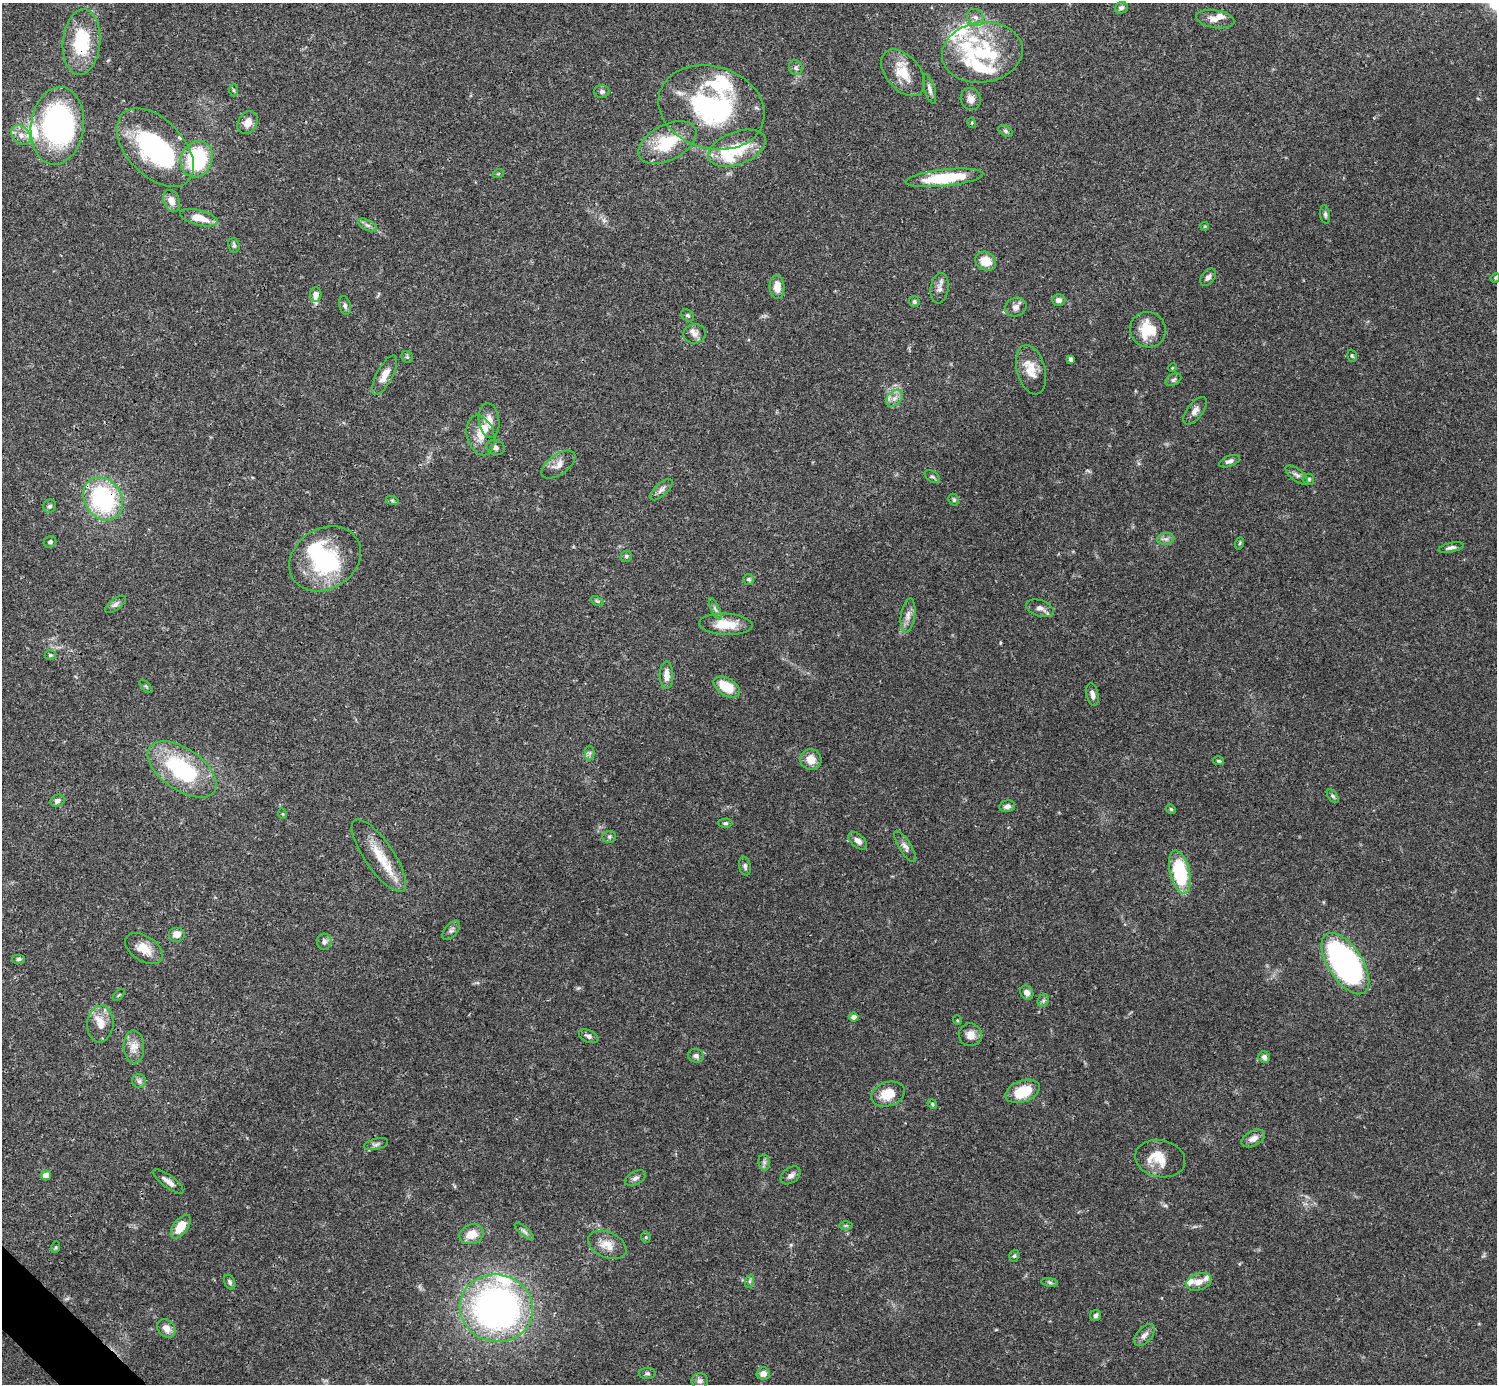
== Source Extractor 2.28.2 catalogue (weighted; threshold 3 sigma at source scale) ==
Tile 7 of 4 x 4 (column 3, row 2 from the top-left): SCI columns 2990-4484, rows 2920-4301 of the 5982 x 5981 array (HDU 1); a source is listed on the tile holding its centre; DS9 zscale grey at full resolution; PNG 1499 x 1386 px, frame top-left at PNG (2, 3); each listed source drawn as its Kron ellipse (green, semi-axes under 4 px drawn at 4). Shown black and unused: <1% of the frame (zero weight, under 3 of 4 exposures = <1% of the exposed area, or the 3 px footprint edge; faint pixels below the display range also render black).
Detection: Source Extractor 2.28.2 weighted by HDU 2 'WHT'; one run over the whole footprint, this tile lists its part. Background 0.0412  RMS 0.0027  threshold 0.012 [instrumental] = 3 sigma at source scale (4.5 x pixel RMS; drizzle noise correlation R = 1.50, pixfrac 1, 0.05/0.05 arcsec/px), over >= 5 px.
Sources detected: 172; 4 inside a brighter object's white glare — neither listed nor drawn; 22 inside a brighter listed object's ellipse — not listed separately; the other 146 listed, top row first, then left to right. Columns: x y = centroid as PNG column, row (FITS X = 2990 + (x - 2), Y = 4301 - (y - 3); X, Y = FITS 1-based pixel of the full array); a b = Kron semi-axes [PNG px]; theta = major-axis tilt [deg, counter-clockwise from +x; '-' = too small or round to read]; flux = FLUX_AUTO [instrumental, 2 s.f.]
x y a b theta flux
1121 8 7 6 - 0.8
975 17 9 8 - 1.2
1215 19 19 9 -9 2.4
81 42 33 19 85 15
982 52 40 30 8 21
796 68 7 6 - 0.75
903 73 27 17 -49 6.3
930 89 15 5 -74 1.1
233 90 6 4 -88 0.36
602 91 7 6 - 0.84
971 99 11 10 - 1.7
711 107 54 41 -17 44
248 123 12 9 59 2.4
972 123 5 3 - 0.24
57 126 39 26 83 65
1006 131 7 5 -27 0.53
21 135 11 8 -46 2
667 142 31 18 28 12
155 148 47 28 -46 35
737 148 30 16 20 10
197 159 18 15 66 23
498 174 6 3 19 0.29
944 178 39 8 6 14
172 201 11 8 -69 2.5
1325 214 9 5 -82 0.61
199 218 19 7 -14 4.4
367 225 10 5 -27 0.88
1205 226 4 4 - 0.29
234 245 7 5 -75 0.71
986 261 11 9 -28 4.3
1208 277 10 6 50 1
1495 278 5 4 - 0.25
777 287 12 7 -86 2.9
940 288 15 9 82 1.6
316 294 7 5 85 1.3
1059 300 7 5 -1 0.92
914 302 5 5 - 0.64
345 306 10 5 -77 0.75
1016 307 11 9 24 1.3
688 315 7 5 -37 0.5
1148 330 18 17 - 8.1
694 334 11 9 10 1.6
1352 356 6 4 -73 0.4
407 357 6 5 - 0.43
1071 359 4 4 - 0.83
1172 368 4 3 - 0.25
1031 370 25 14 -75 4.4
385 375 22 8 62 3.1
1173 380 8 5 30 0.64
894 398 10 7 42 1.4
1195 411 16 8 52 1.5
489 421 17 10 -82 2.7
481 435 20 13 -75 4
495 447 9 7 -20 0.96
1230 461 11 5 19 0.88
558 465 19 10 35 2.4
1297 475 13 6 -38 1.1
932 477 8 5 -34 0.57
1308 479 6 5 - 0.57
661 490 14 6 43 1.2
103 499 23 18 -57 32
392 500 6 4 -19 0.39
954 500 6 5 - 0.46
50 506 7 6 - 0.69
1166 539 9 6 7 0.91
50 542 6 5 - 0.56
1240 543 6 4 71 0.36
1451 548 12 4 12 0.99
626 556 5 5 - 0.58
325 559 38 30 32 23
748 579 5 5 - 0.48
597 601 7 4 -25 0.43
115 604 12 5 37 0.93
1040 608 14 8 -19 1.6
715 609 12 4 -65 0.75
908 616 17 7 82 1.8
726 624 26 10 -3 5.5
50 655 5 4 - 0.4
666 675 13 6 -89 2.2
146 686 8 3 -45 0.36
727 687 14 8 -31 7.2
1092 695 12 6 -78 1.2
590 753 7 5 89 0.65
811 759 10 10 - 3
1219 761 6 4 -14 0.38
182 769 39 21 -34 27
1333 796 7 4 -52 0.53
57 801 7 6 - 1
1007 806 8 6 11 1.1
1171 809 5 4 - 0.33
283 814 5 3 - 0.26
725 823 7 4 0 0.5
609 837 7 6 - 0.55
858 841 11 6 -41 1.4
905 846 18 6 -58 1.3
379 855 43 14 -55 7.6
745 866 9 6 -77 0.68
1180 872 22 10 -76 17
451 930 11 6 49 0.91
177 934 8 7 - 2
324 942 8 7 - 1
144 949 21 12 -32 4
19 959 7 5 0 0.54
1345 964 35 17 -57 90
1027 993 7 6 - 1.4
119 995 7 3 45 0.29
1043 1000 7 5 70 0.56
854 1017 5 4 - 1.5
957 1020 5 3 - 0.23
100 1024 18 13 84 3.3
970 1035 11 11 - 2.1
589 1036 10 6 -24 0.84
134 1047 16 10 -88 2.7
696 1056 8 6 -14 0.92
1264 1057 6 5 - 0.85
139 1081 7 7 - 0.77
1023 1091 18 10 20 8.2
888 1094 17 12 17 5.6
932 1104 5 4 - 0.36
1253 1138 12 7 29 1.8
376 1144 12 5 13 0.85
1160 1159 25 18 -11 6.1
764 1162 8 5 -79 0.74
46 1175 5 4 - 2.1
791 1175 11 7 37 1.1
635 1178 11 6 28 0.97
168 1181 19 6 -37 1.6
846 1225 6 4 1 0.4
181 1227 13 7 54 4.6
524 1231 12 4 -40 0.75
472 1234 12 9 18 4.1
646 1237 5 5 - 0.33
607 1245 20 12 -24 3.5
56 1247 6 4 71 0.35
1014 1256 6 4 72 0.42
750 1281 7 4 71 0.5
230 1282 8 5 -64 0.56
1050 1282 8 4 -9 0.47
1199 1282 13 8 19 2.2
496 1308 37 34 -11 110
1095 1316 6 5 - 0.62
166 1328 10 8 -51 2
1144 1335 13 7 49 1.4
647 1373 8 5 2 0.6
763 1374 7 6 - 1.7
700 1381 8 7 - 1
Overlapping masked pixels (flux is a lower limit): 2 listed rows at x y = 81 42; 103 499